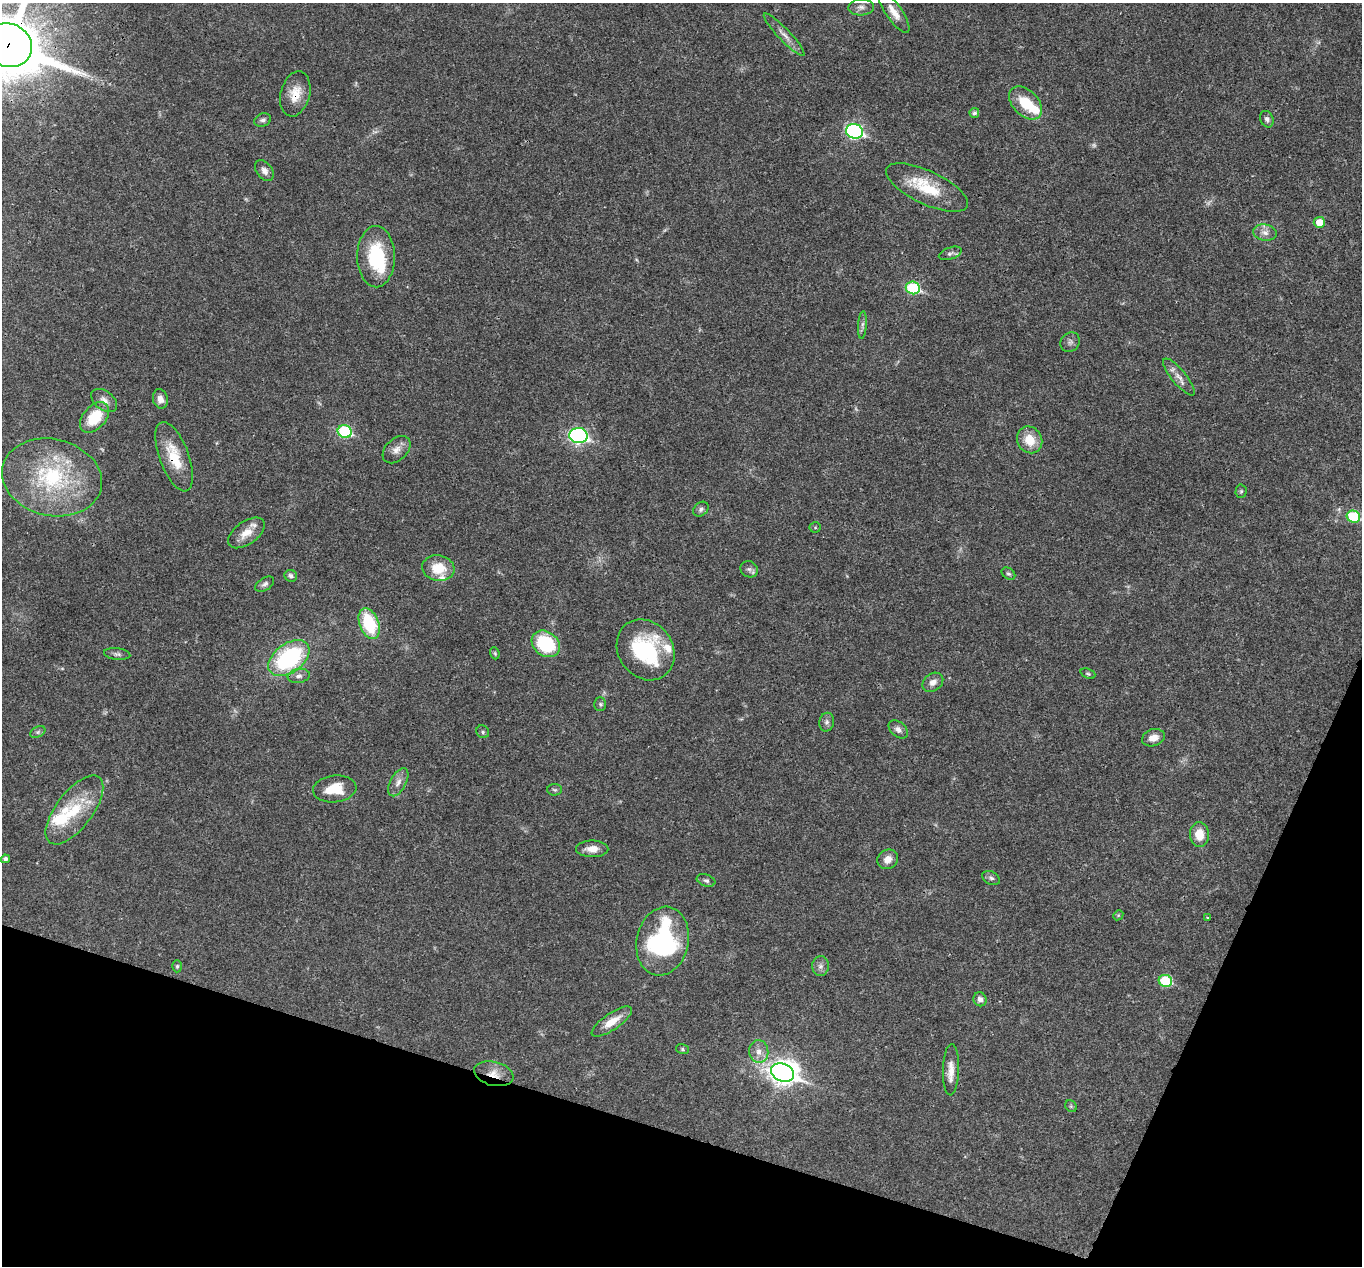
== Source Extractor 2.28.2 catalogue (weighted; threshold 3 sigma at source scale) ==
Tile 15 of 4 x 4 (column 3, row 4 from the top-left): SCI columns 2724-4083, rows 268-1531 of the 5444 x 5458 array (HDU 1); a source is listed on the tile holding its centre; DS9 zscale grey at full resolution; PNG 1364 x 1268 px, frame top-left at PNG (2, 3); each listed source drawn as its Kron ellipse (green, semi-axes under 4 px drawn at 4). Shown black and unused: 16% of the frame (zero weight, under 3 of 4 exposures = <1% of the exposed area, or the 3 px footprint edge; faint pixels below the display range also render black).
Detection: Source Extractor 2.28.2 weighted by HDU 2 'WHT'; one run over the whole footprint, this tile lists its part. Background 0.0168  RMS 0.0022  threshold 0.00981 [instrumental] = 3 sigma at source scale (4.5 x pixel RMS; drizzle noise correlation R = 1.50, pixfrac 1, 0.05/0.05 arcsec/px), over >= 5 px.
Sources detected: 90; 3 too faint to see at this stretch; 2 inside a brighter object's white glare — neither listed nor drawn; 7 inside a brighter listed object's ellipse — not listed separately; the other 78 listed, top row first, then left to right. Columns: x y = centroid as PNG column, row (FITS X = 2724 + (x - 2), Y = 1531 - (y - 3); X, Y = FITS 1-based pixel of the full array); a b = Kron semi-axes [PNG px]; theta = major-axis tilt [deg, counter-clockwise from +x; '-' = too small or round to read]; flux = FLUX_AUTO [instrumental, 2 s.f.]
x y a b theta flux
861 7 12 8 4 1.1
894 12 24 8 -55 2.5
784 35 29 6 -46 1.8
8 45 24 21 -25 1600
295 94 23 14 75 3.9
1026 103 20 12 -45 6.8
974 113 5 5 - 0.62
1267 119 8 6 -65 0.68
263 120 9 6 20 0.7
855 131 8 7 - 42
264 171 12 7 -53 1.2
927 188 44 16 -25 9.1
1319 222 5 5 - 2.8
1265 232 12 8 -8 1.4
950 253 12 6 19 0.69
376 257 30 19 -89 14
913 288 7 6 - 19
862 325 14 4 86 0.7
1070 342 10 9 - 0.86
1179 377 23 7 -51 1.8
160 399 10 7 -76 1.4
104 400 14 9 -38 1.6
95 417 18 11 48 8
345 431 7 6 - 19
578 436 9 7 -7 52
1030 440 14 12 -57 4.2
396 450 16 10 43 1.8
174 457 37 14 -69 7.1
52 477 50 38 -13 25
1241 491 7 5 88 0.37
701 509 8 6 40 0.64
1353 517 7 6 - 13
815 527 5 5 - 0.28
246 533 21 11 35 3
438 568 16 13 -9 5.4
749 569 9 8 - 0.74
1008 574 7 5 -36 0.45
291 576 6 5 - 0.69
265 584 10 6 33 0.7
369 624 16 9 -69 12
546 644 15 12 -38 14
646 650 32 27 -54 20
495 653 6 4 -70 0.34
117 654 13 5 -6 0.64
289 658 23 14 36 26
1088 674 8 4 -21 0.36
299 676 11 7 10 1
933 682 11 8 36 1.5
600 704 7 5 -89 0.45
827 722 9 7 79 0.78
898 729 11 7 -40 1.1
38 732 8 5 26 0.48
483 732 7 6 - 0.42
1153 738 12 8 17 1.9
398 782 15 8 61 1.6
335 789 22 13 6 5.8
555 790 7 5 -3 0.42
74 810 41 18 53 10
1199 834 12 9 -86 3.7
592 849 16 8 -1 2.1
6 859 4 4 - 0.65
888 859 11 9 32 1.8
991 878 9 6 -28 0.68
706 880 9 5 -19 0.56
1118 915 5 4 - 0.28
1208 917 4 2 - 0.18
663 941 35 26 77 30
177 966 6 5 - 0.35
820 966 10 8 89 1
1165 981 7 6 - 11
980 999 7 6 - 1.1
612 1022 24 8 34 3.3
682 1049 6 5 - 0.34
759 1052 11 9 -83 1.8
951 1070 25 8 88 2.5
783 1072 12 8 -24 170
494 1074 20 12 -14 3.1
1071 1106 6 5 - 0.36
Overlapping masked pixels (flux is a lower limit): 4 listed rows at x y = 8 45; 295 94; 174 457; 494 1074
Isophote crosses this tile's border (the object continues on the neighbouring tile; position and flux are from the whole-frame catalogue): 1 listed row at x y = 8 45